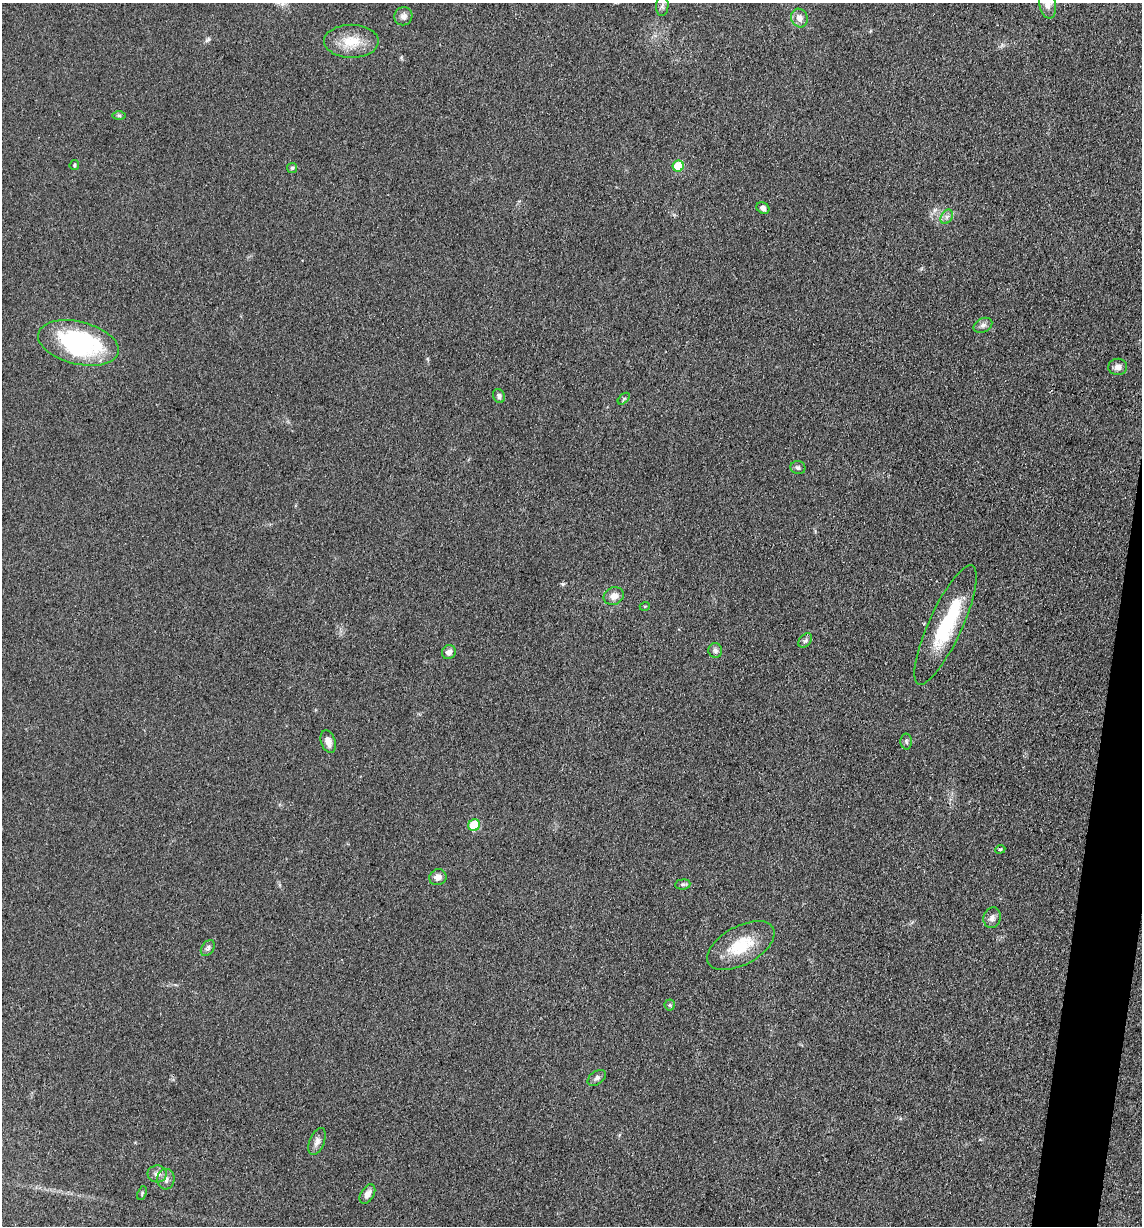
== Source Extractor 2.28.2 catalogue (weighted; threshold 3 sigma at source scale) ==
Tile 6 of 4 x 4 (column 2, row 2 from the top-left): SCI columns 1386-2525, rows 2456-3679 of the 4932 x 4909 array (HDU 1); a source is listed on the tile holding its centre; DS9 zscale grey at full resolution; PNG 1144 x 1228 px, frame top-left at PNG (2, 3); each listed source drawn as its Kron ellipse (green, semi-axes under 4 px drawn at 4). Shown black and unused: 3% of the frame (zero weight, under 3 of 4 exposures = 1% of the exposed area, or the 3 px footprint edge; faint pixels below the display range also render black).
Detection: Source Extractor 2.28.2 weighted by HDU 2 'WHT'; one run over the whole footprint, this tile lists its part. Background 0.103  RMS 0.0072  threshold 0.0324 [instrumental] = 3 sigma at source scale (4.5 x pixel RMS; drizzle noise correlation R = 1.50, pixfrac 1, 0.05/0.05 arcsec/px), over >= 5 px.
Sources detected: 41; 2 inside a brighter object's white glare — neither listed nor drawn; the other 39 listed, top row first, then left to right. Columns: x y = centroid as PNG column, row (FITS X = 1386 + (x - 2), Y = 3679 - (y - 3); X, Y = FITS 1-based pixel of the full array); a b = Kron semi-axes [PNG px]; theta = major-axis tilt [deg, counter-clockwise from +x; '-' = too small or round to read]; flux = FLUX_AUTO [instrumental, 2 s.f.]
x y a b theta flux
1048 4 15 8 -81 4.9
662 6 10 6 86 2.2
403 16 9 8 - 3.6
799 18 9 8 - 5.1
351 41 27 16 -1 17
119 115 7 4 -1 1.2
74 165 5 4 - 0.9
678 166 5 5 - 26
292 168 5 5 - 1.3
763 208 7 5 -33 2.8
947 217 8 5 58 2.4
983 325 10 7 27 2.9
78 343 41 21 -14 99
1118 367 9 8 - 3.3
499 396 7 5 -64 2
624 399 7 4 44 1.1
798 468 7 6 - 1.7
614 596 10 8 24 5.3
645 606 5 3 - 0.65
945 625 65 17 65 51
805 640 8 5 48 1.9
715 651 7 7 - 2
449 652 7 6 - 3.7
328 742 12 7 -72 5.2
906 742 8 5 -87 1.6
474 825 6 5 - 30
1000 849 5 4 - 0.86
438 877 9 8 - 4.3
683 884 8 5 6 1.5
992 918 10 8 73 3.3
741 946 37 19 29 27
208 948 9 6 55 2.2
670 1005 5 5 - 1.1
597 1078 10 6 34 2.4
317 1141 14 7 68 3.8
157 1174 9 8 - 3.6
166 1179 10 8 85 3.3
142 1193 7 4 68 1.2
367 1194 10 6 58 4.2
Isophote crosses this tile's border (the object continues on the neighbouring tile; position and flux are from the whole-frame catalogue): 1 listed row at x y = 1048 4